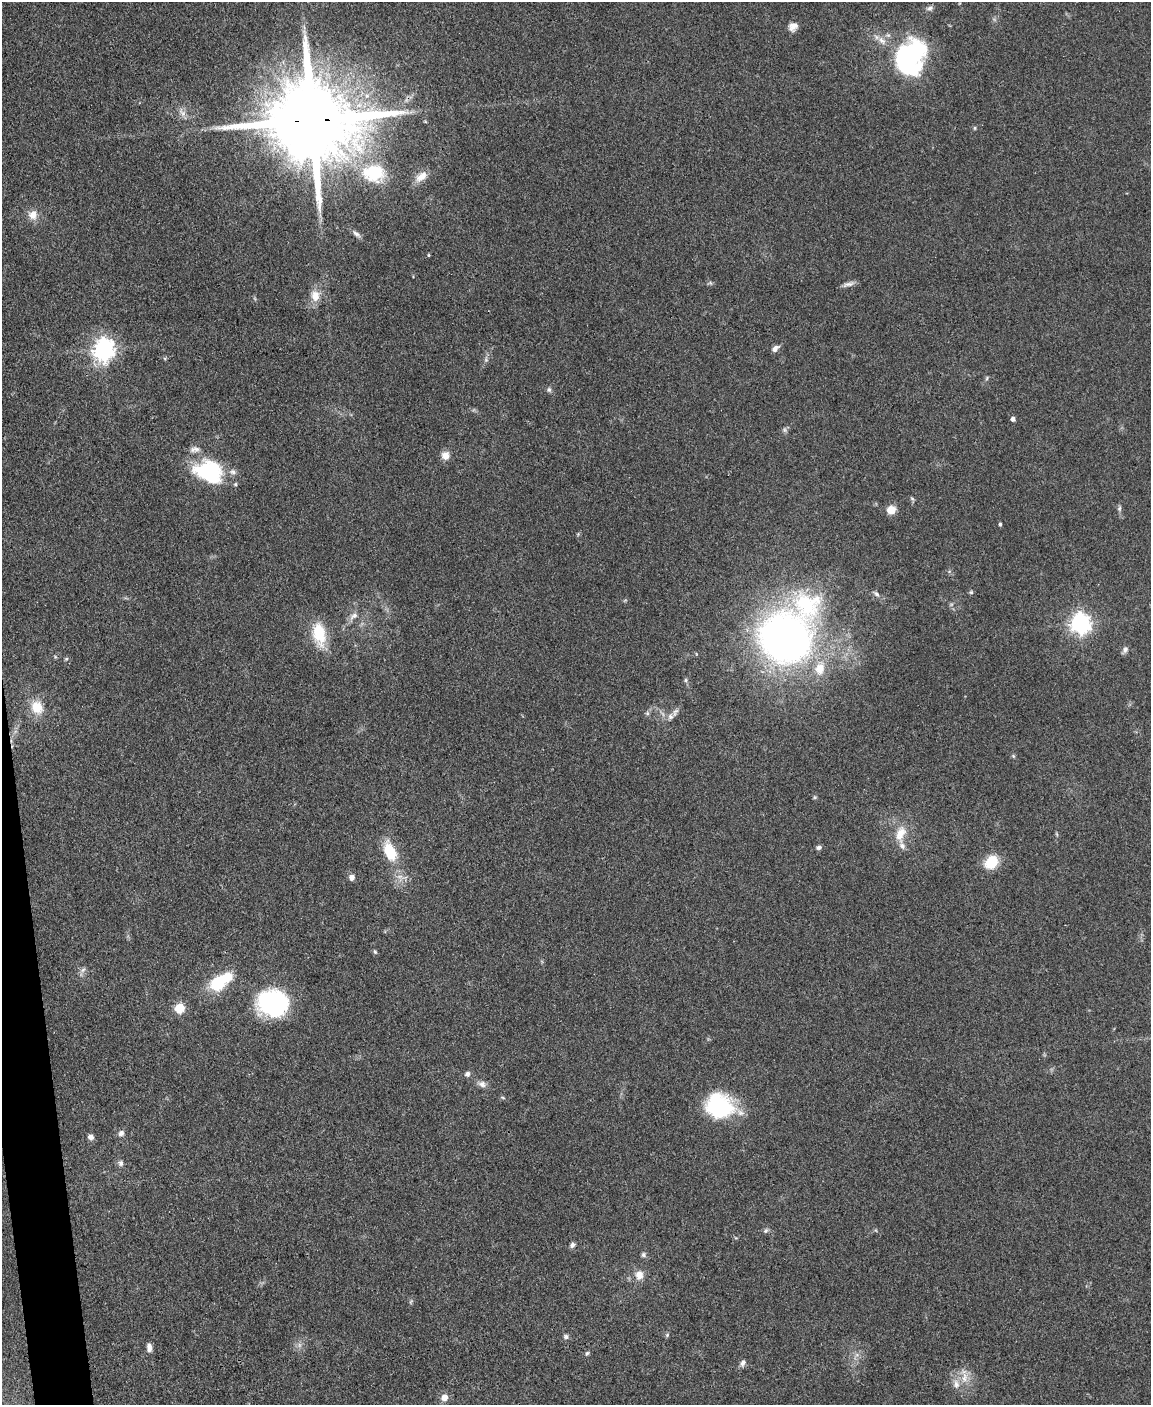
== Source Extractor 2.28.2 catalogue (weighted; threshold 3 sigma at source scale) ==
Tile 7 of 4 x 3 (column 3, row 2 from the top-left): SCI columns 2298-3446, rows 1640-3042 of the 4594 x 4573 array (HDU 1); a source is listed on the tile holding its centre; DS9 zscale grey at full resolution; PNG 1153 x 1407 px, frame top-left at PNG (2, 2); no overlay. Shown black and unused: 2% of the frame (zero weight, under 3 of 4 exposures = <1% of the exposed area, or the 3 px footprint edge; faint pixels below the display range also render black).
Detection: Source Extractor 2.28.2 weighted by HDU 2 'WHT'; one run over the whole footprint, this tile lists its part. Background 0.107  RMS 0.0063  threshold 0.0282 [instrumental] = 3 sigma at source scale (4.5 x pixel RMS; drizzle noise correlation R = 1.50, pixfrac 1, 0.05/0.05 arcsec/px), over >= 5 px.
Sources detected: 78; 3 inside a brighter object's white glare — not listed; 4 inside a brighter listed object's ellipse — not listed separately; the other 71 listed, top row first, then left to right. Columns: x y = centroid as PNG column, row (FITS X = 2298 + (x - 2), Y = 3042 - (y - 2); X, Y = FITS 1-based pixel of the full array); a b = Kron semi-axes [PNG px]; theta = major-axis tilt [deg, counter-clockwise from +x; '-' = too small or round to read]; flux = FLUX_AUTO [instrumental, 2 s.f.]
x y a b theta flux
929 8 9 6 13 2
793 26 11 9 45 4.3
882 41 13 8 -46 4.5
909 55 28 17 39 110
183 113 7 5 46 2.1
312 120 27 20 0 14000
975 128 6 4 90 0.73
373 173 34 25 0 35
421 177 16 9 39 6.6
33 215 11 11 - 6.3
356 234 13 5 -37 2.3
429 255 4 3 - 0.65
848 284 17 5 14 2.8
315 296 15 12 -80 8
104 349 8 7 - 400
775 349 8 6 43 3.2
987 378 6 3 71 0.82
549 390 7 5 -75 1.4
1013 419 4 4 - 2.4
784 430 7 4 -89 1.3
195 449 14 7 6 3.3
445 455 11 10 - 4.5
210 470 37 21 -3 45
1119 508 8 6 87 1.4
891 510 11 10 - 5.9
1000 524 4 3 - 1.1
971 592 5 5 - 0.99
876 594 8 6 -51 1.9
807 605 44 38 -39 66
354 616 12 7 34 3.6
1080 623 7 7 - 350
319 634 32 16 -79 21
785 638 33 31 -23 510
1125 650 9 7 65 2.2
66 659 5 4 - 0.82
820 668 17 12 77 12
686 680 6 4 -90 1
37 707 18 14 -62 12
675 712 13 6 62 2.5
647 713 6 4 -47 1.1
1013 756 6 4 -47 0.8
814 797 6 4 -71 0.81
900 834 25 13 74 11
819 848 7 5 17 1.6
390 851 19 10 -67 24
991 862 16 12 49 15
352 877 7 6 - 2.8
375 952 6 4 -53 0.95
83 970 8 4 53 1.6
219 983 19 13 38 30
273 1003 31 27 -7 77
179 1008 6 5 - 33
467 1074 7 6 - 2
482 1084 11 8 -23 3.1
503 1098 7 3 -19 0.77
719 1106 30 26 -20 55
121 1133 8 7 - 2.3
91 1137 7 6 - 2.8
121 1163 8 7 - 1.9
766 1231 8 5 35 1.3
572 1245 7 6 - 1.8
643 1255 6 6 - 1.5
639 1275 11 9 89 5.8
667 1335 6 4 47 0.9
566 1337 7 6 - 1.5
149 1347 10 5 -84 3.4
587 1353 6 4 72 1.1
743 1363 10 6 67 2.2
964 1378 15 9 -81 6.5
956 1384 14 8 -83 4.7
444 1397 10 9 - 4.4
Overlapping masked pixels (flux is a lower limit): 1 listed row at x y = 312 120